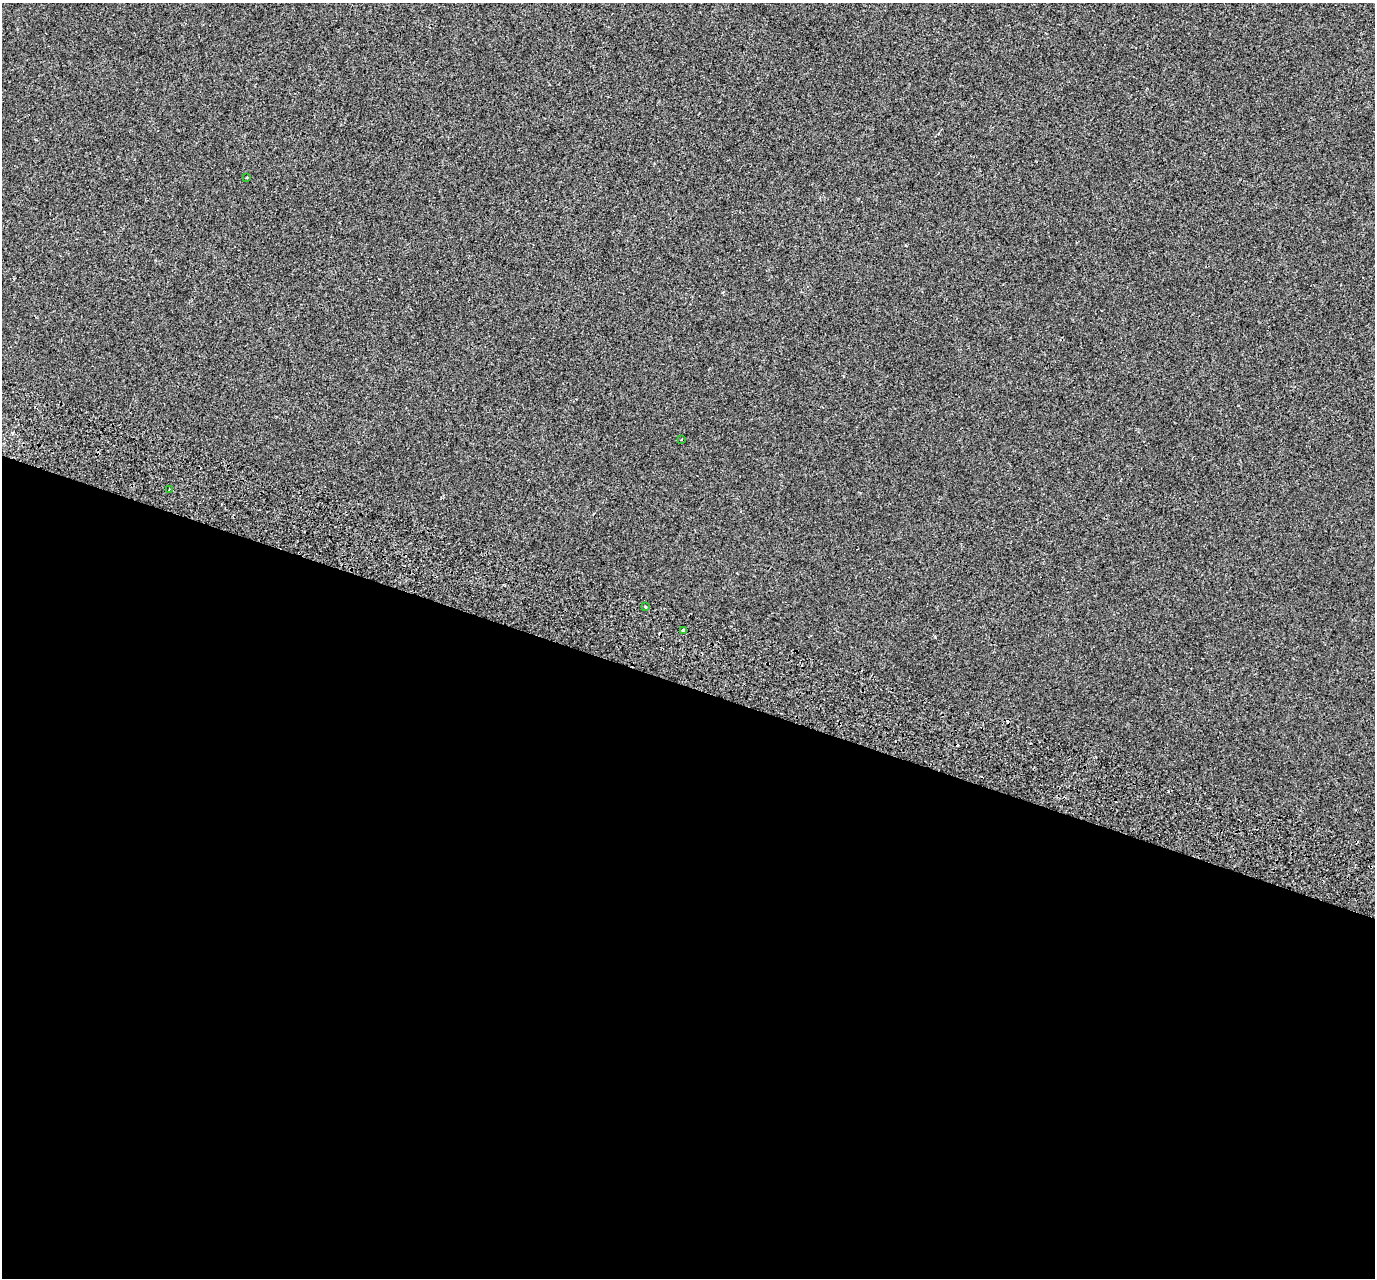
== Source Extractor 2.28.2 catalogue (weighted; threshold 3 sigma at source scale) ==
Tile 14 of 4 x 4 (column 2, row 4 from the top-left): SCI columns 1477-2849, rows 397-1672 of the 5689 x 5835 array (HDU 1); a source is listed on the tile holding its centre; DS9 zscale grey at full resolution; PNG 1377 x 1280 px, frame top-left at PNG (2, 3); each listed source drawn as its Kron ellipse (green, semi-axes under 4 px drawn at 4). Shown black and unused: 46% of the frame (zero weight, under 2 of 3 exposures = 7% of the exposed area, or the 3 px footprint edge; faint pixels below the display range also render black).
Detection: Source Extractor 2.28.2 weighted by HDU 2 'WHT'; one run over the whole footprint, this tile lists its part. Background -3.45e-04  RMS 0.0045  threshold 0.0203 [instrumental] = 3 sigma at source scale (4.5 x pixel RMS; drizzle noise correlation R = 1.50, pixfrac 1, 0.0396/0.0396 arcsec/px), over >= 5 px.
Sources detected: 8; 3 cosmic-ray / hot-pixel residue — neither listed nor drawn; the other 5 listed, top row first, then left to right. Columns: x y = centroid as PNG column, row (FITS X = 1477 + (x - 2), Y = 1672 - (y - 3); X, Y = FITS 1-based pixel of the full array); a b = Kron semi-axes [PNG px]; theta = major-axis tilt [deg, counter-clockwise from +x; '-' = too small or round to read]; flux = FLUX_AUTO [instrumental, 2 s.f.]
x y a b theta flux
247 177 3 2 - 0.53
681 439 3 2 - 0.38
169 490 3 2 - 0.47
646 606 3 3 - 0.72
683 630 3 3 - 4.4